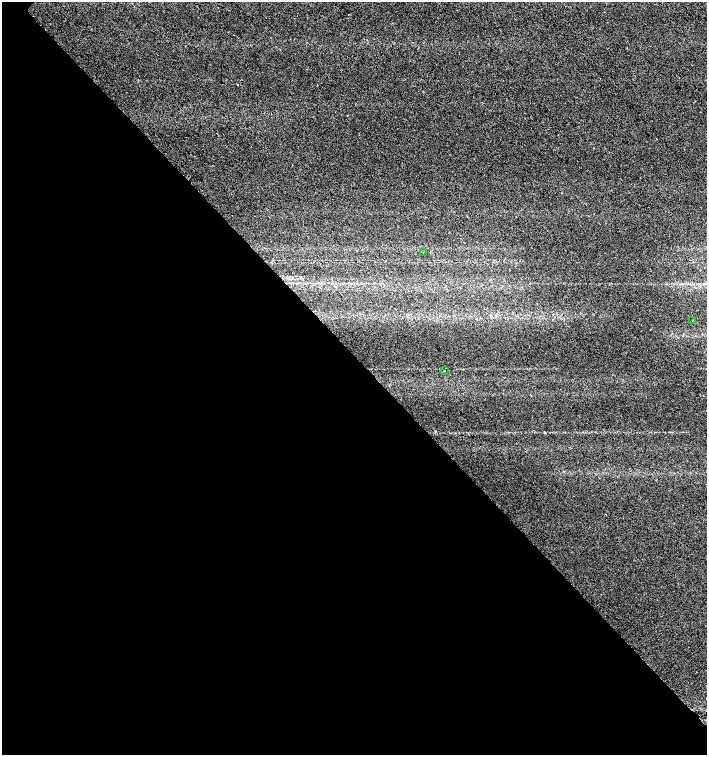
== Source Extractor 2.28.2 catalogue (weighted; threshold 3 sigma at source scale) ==
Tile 14 of 4 x 4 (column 2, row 4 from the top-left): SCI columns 1567-2975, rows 5-1510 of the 6017 x 6028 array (HDU 1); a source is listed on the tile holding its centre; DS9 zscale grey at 2 x 2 block average (1 PNG px = mean of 2 x 2 image px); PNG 709 x 757 px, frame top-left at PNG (2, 2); each listed source drawn as its Kron ellipse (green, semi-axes under 4 px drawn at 4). Shown black and unused: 53% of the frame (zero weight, under 2 of 3 exposures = <1% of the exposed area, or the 3 px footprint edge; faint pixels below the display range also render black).
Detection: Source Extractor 2.28.2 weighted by HDU 2 'WHT'; one run over the whole footprint, this tile lists its part. Background 0.0491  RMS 0.0071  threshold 0.0321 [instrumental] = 3 sigma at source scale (4.5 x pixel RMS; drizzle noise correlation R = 1.50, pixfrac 1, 0.0396/0.0396 arcsec/px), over >= 5 px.
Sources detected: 3; all 3 listed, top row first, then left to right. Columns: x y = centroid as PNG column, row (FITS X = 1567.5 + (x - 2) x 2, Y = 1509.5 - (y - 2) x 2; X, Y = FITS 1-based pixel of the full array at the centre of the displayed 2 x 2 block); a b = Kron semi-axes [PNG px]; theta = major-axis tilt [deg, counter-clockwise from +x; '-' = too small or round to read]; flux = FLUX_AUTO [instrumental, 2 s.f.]
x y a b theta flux
423 252 2 2 - 1.5
693 321 2 2 - 2
444 371 2 2 - 3.5